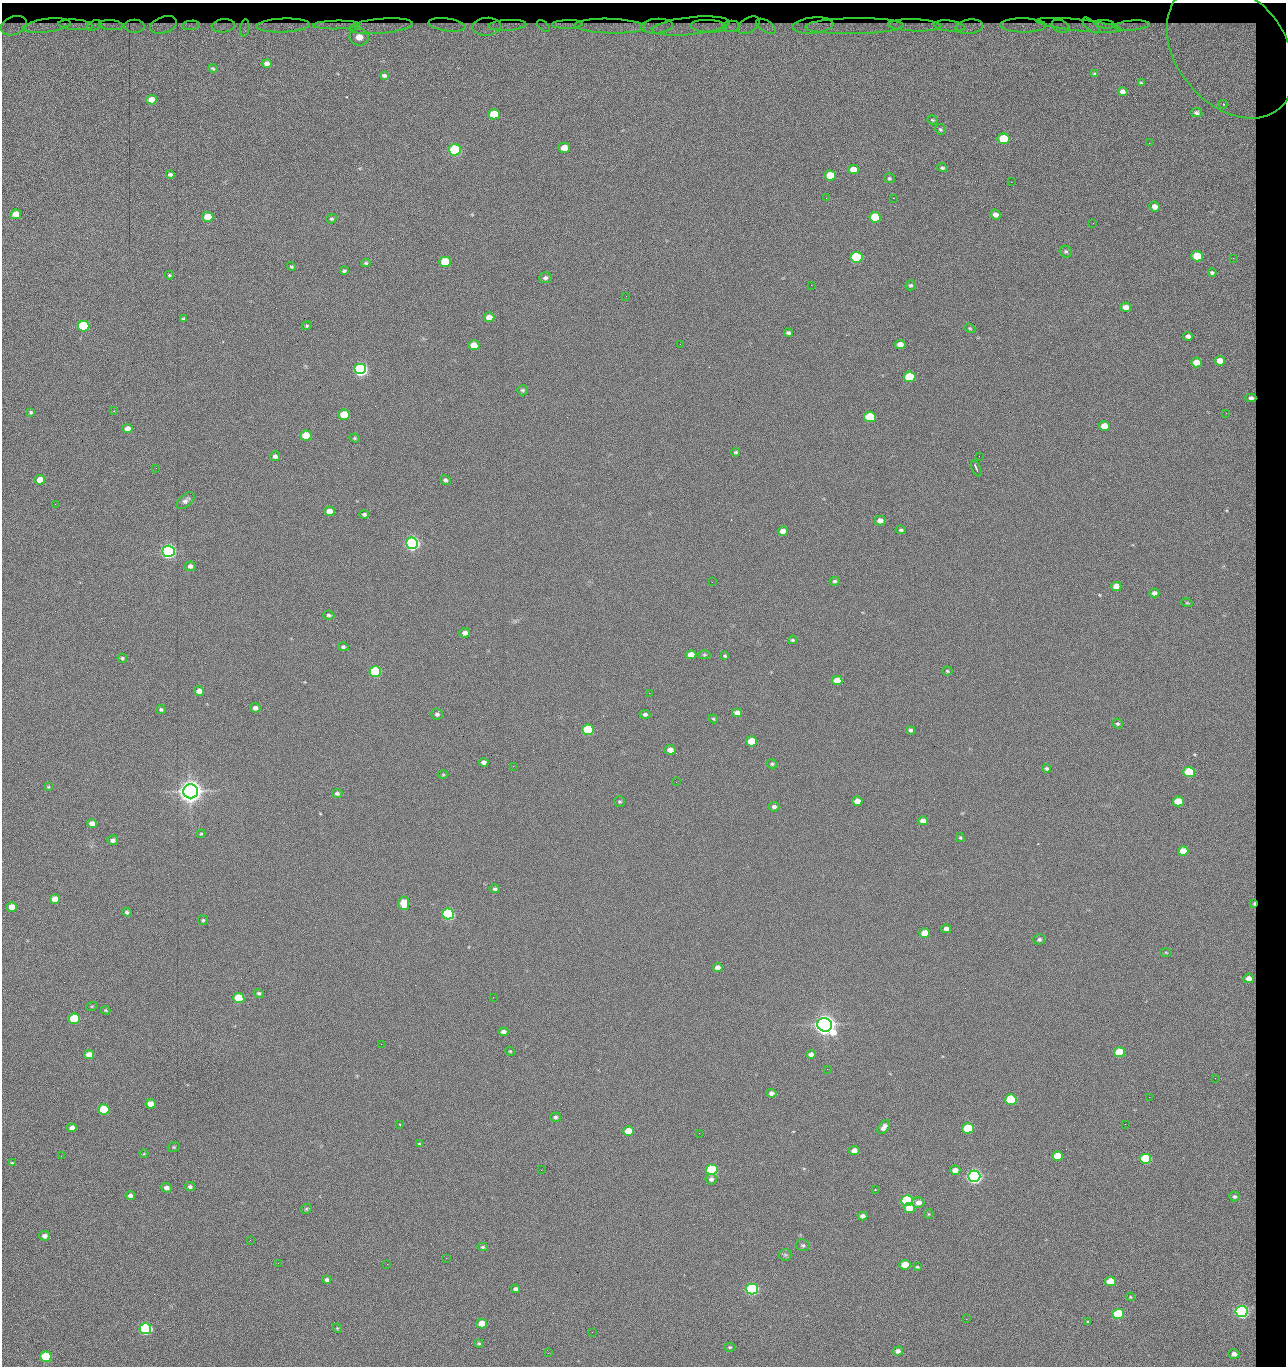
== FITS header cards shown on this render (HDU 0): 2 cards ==
NAXIS1  =                 1284 / length of data axis 1
NAXIS2  =                 1364 / length of data axis 2

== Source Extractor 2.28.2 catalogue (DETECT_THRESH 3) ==
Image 1284 x 1364 px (HDU 0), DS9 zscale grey, 1 PNG px = 1 image px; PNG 1288 x 1368 px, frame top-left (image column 1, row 1364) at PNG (2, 3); each listed source drawn as its Kron ellipse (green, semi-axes under 4 px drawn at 4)
Background 144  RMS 15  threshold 44.1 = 3 sigma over >= 5 px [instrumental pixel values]
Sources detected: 270; all 270 listed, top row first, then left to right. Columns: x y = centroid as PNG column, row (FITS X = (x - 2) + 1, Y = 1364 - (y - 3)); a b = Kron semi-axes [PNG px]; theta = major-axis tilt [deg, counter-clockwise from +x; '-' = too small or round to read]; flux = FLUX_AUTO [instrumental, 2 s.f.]
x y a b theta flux
567 24 15 4 1 4.1e+03
1105 24 10 4 -8 1.2e+03
76 25 17 5 -4 5.4e+03
94 25 7 5 22 2.7e+03
111 25 12 5 -5 4.5e+03
164 25 14 8 19 1.2e+03
191 25 9 4 6 3.7e+03
336 25 23 4 1 9.4e+03
447 25 18 6 -8 2.9e+03
507 25 19 5 3 6.7e+03
748 25 12 7 32 1.4e+03
813 25 20 8 6 5.0e+03
915 25 26 6 -2 9.4e+03
1023 25 23 7 -1 6.6e+03
1079 25 43 5 -6 3.0e+03
1091 25 10 4 -42 9.7e+02
1132 25 18 5 4 6.4e+03
14 26 13 9 22 1.5e+03
47 26 23 6 7 7.4e+03
134 26 10 6 -2 5.0e+03
223 26 11 6 5 5.4e+03
283 26 26 7 2 9.0e+03
381 26 32 7 5 1.3e+04
543 26 8 3 -40 2.1e+03
610 26 35 7 -2 1.6e+04
656 26 16 7 5 6.9e+03
691 26 39 8 6 7.2e+03
708 26 18 6 -3 8.6e+03
731 26 8 5 2 4.7e+03
766 26 11 5 -32 3.9e+03
854 26 49 8 1 1.9e+04
949 26 15 5 -6 6.9e+03
1060 26 9 6 -21 4.3e+03
487 27 14 9 5 6.3e+03
969 27 14 7 8 7.7e+03
245 28 8 4 82 3.5e+03
359 37 9 8 - 1.9e+04
1231 50 76 54 -50 3.6e+05
267 63 5 4 - 4.6e+03
213 69 4 3 - 9.1e+02
1095 74 3 3 - 1.1e+03
384 76 4 3 - 1.9e+03
1141 83 3 2 - 9.5e+02
1123 92 5 4 - 3.8e+03
152 100 5 4 - 1.3e+04
1223 104 4 4 - 1.9e+03
1196 113 6 4 -8 2.2e+03
494 114 6 5 - 4.1e+04
932 120 5 4 - 1.1e+03
940 129 6 5 - 1.6e+03
1004 139 6 5 - 6.1e+04
1149 143 3 2 - 7.6e+02
564 148 5 5 - 1.4e+04
455 150 6 5 - 1.6e+05
942 168 5 4 - 1.9e+03
853 169 5 5 - 1.2e+04
170 174 4 3 - 2.2e+03
830 175 6 5 - 2.8e+04
889 178 5 5 - 1.5e+03
1011 182 2 2 - 1.2e+03
826 198 2 2 - 1.7e+03
893 198 2 2 - 1.1e+04
1155 206 5 5 - 6.2e+03
16 214 5 5 - 1.0e+04
995 214 5 5 - 5.7e+03
208 217 5 5 - 2.0e+04
875 217 6 5 - 5.1e+04
331 219 5 4 - 1.5e+03
1093 223 2 2 - 5.1e+02
1066 252 6 5 - 1.9e+03
1197 256 5 5 - 4.2e+04
856 257 6 5 - 1.0e+05
1233 258 2 2 - 7.6e+02
445 262 6 5 - 4.1e+04
366 263 5 4 - 1.4e+03
291 266 5 4 - 1.3e+03
344 271 4 3 - 1.7e+03
1212 273 4 3 - 1.7e+03
169 275 4 3 - 1.2e+03
545 278 6 5 - 3.1e+03
811 285 2 2 - 1.8e+04
911 285 5 5 - 1.7e+03
626 296 2 2 - 1.1e+03
1126 307 5 4 - 7.4e+03
489 317 5 5 - 9.1e+03
184 319 4 4 - 1.7e+03
83 326 6 5 - 1.0e+05
307 326 5 4 - 1.2e+03
970 328 6 4 -22 1.2e+03
788 333 4 4 - 2.1e+03
1188 336 5 4 - 3.7e+03
680 344 2 2 - 2.2e+03
900 344 5 4 - 7.5e+03
474 345 5 5 - 1.6e+04
1220 361 5 5 - 1.0e+04
1196 362 5 5 - 1.6e+04
361 369 6 5 - 3.0e+05
910 377 6 5 - 5.8e+04
522 390 5 5 - 1.7e+03
1251 398 5 4 - 3.3e+03
114 411 3 2 - 6.7e+02
31 412 4 4 - 1.5e+03
1226 413 2 2 - 8.4e+02
344 415 5 5 - 3.7e+04
870 417 6 5 - 6.0e+04
1104 426 5 5 - 1.8e+04
128 429 5 4 - 8.4e+03
306 436 5 5 - 2.9e+04
355 438 5 4 - 1.3e+03
736 452 4 3 - 1.4e+03
275 456 5 5 - 3.5e+03
979 456 2 2 - 2.2e+03
156 468 2 2 - 1.9e+03
976 468 8 2 -67 1.9e+03
40 480 5 5 - 1.3e+04
445 480 5 4 - 2.5e+03
186 501 10 6 41 3.6e+03
55 504 2 2 - 6.0e+02
329 511 5 4 - 9.9e+03
364 514 5 4 - 2.2e+03
880 521 5 5 - 6.0e+03
901 530 5 3 - 1.6e+03
783 531 5 4 - 8.6e+03
412 543 6 5 - 5.0e+05
169 551 6 5 - 5.4e+05
190 566 5 5 - 3.8e+03
835 581 5 4 - 2.0e+03
712 582 2 2 - 4.3e+02
1116 586 5 4 - 1.3e+04
1154 593 5 4 - 3.7e+03
1187 603 5 3 - 9.0e+02
329 615 6 4 -7 1.9e+03
465 633 5 4 - 4.4e+03
793 640 4 3 - 1.3e+03
343 647 5 4 - 2.0e+03
691 655 5 4 - 1.0e+04
704 655 6 4 0 1.4e+03
725 656 4 3 - 1.4e+03
122 658 5 4 - 1.7e+03
947 671 5 4 - 1.3e+03
375 672 6 5 - 1.6e+05
837 680 5 4 - 1.4e+04
199 691 5 4 - 7.2e+03
649 693 3 2 - 9.4e+02
255 708 5 4 - 4.3e+03
161 709 5 4 - 1.8e+03
737 713 5 4 - 6.0e+03
437 714 6 5 - 2.8e+03
645 714 5 4 - 2.4e+03
713 719 5 4 - 1.1e+03
1117 724 5 5 - 1.7e+03
588 730 6 5 - 9.1e+04
911 730 4 4 - 2.4e+03
751 741 5 5 - 2.7e+04
670 750 5 5 - 7.6e+03
484 762 5 4 - 4.3e+03
772 764 5 4 - 1.7e+03
513 766 3 2 - 2.2e+03
1047 768 4 4 - 2.0e+03
1189 772 5 5 - 7.6e+04
443 775 5 3 - 1.0e+03
676 782 2 2 - 1.5e+03
48 787 4 3 - 1.0e+03
190 791 7 7 - 1.7e+06
337 793 5 4 - 2.4e+03
857 801 5 5 - 1.1e+04
1178 801 5 5 - 2.5e+04
620 802 5 5 - 1.6e+03
774 807 5 5 - 3.1e+03
923 821 5 4 - 7.7e+03
92 823 5 4 - 6.9e+03
201 834 4 3 - 1.2e+03
960 838 4 3 - 1.3e+03
113 840 5 5 - 4.0e+03
1183 851 5 5 - 1.5e+04
495 889 5 4 - 1.9e+03
55 899 5 4 - 1.2e+04
404 903 6 5 - 2.7e+04
1254 904 4 3 - 1.2e+03
12 907 5 5 - 1.6e+04
127 912 4 4 - 2.0e+03
448 914 6 5 - 2.4e+05
203 920 5 5 - 1.4e+03
946 929 5 4 - 5.7e+03
925 933 5 5 - 1.9e+04
1039 939 6 5 - 2.2e+03
1166 952 6 4 -3 1.0e+03
718 968 5 4 - 6.1e+03
1249 978 5 5 - 8.0e+03
259 993 5 4 - 2.1e+03
493 997 3 2 - 1.3e+03
239 998 5 5 - 6.1e+04
92 1006 6 3 18 9.6e+02
106 1010 5 3 - 1.1e+03
74 1019 5 5 - 7.6e+04
825 1025 7 6 - 1.4e+06
503 1032 5 4 - 4.1e+03
381 1044 2 2 - 3.5e+03
510 1051 5 4 - 1.1e+03
1119 1052 5 5 - 4.8e+04
811 1054 4 4 - 3.5e+03
89 1055 5 4 - 1.0e+04
827 1069 3 2 - 9.5e+02
1215 1078 2 2 - 1.1e+03
771 1093 5 4 - 3.5e+03
1149 1097 2 2 - 1.7e+03
1011 1099 6 5 - 8.8e+04
151 1104 5 5 - 1.2e+04
104 1109 5 5 - 6.5e+04
555 1117 5 4 - 2.1e+03
400 1124 3 2 - 7.5e+02
1125 1124 2 2 - 5.7e+02
884 1127 8 5 49 4.9e+03
72 1128 5 4 - 5.3e+03
968 1128 5 5 - 7.2e+04
628 1131 5 5 - 2.1e+04
699 1133 2 2 - 6.1e+02
419 1144 3 3 - 1.7e+03
174 1147 6 4 21 1.2e+03
854 1151 5 4 - 7.1e+03
144 1154 4 3 - 7.9e+02
61 1156 2 2 - 1.7e+03
1058 1156 5 5 - 3.2e+04
1145 1159 5 5 - 9.9e+04
12 1163 4 4 - 1.2e+03
541 1170 2 2 - 6.8e+02
712 1170 6 5 - 1.5e+05
955 1170 5 4 - 7.6e+03
974 1176 6 5 - 6.3e+05
711 1179 5 5 - 3.3e+03
190 1187 5 4 - 2.4e+03
167 1188 5 4 - 4.5e+03
875 1190 3 2 - 7.3e+02
130 1196 5 4 - 3.6e+03
1234 1197 5 5 - 2.0e+03
907 1200 6 5 - 1.5e+05
918 1203 6 5 - 6.8e+03
909 1208 5 5 - 1.7e+04
306 1209 6 4 28 1.4e+03
929 1214 5 4 - 1.1e+03
863 1216 5 4 - 4.4e+03
45 1236 5 5 - 4.3e+03
250 1240 3 2 - 1.5e+03
803 1245 7 6 - 2.0e+03
483 1247 5 4 - 1.5e+03
785 1255 6 6 - 2.3e+03
446 1258 2 2 - 5.8e+03
278 1263 3 2 - 1.2e+03
387 1264 2 2 - 3.6e+03
905 1265 6 5 - 1.9e+04
917 1267 3 3 - 1.1e+03
327 1280 4 4 - 2.8e+03
1110 1281 5 5 - 2.6e+04
516 1289 4 4 - 3.1e+03
752 1289 6 5 - 3.1e+05
1130 1297 4 3 - 9.7e+02
1242 1311 6 5 - 3.7e+05
1118 1314 6 5 - 7.9e+04
966 1319 2 2 - 1.9e+03
1088 1322 4 3 - 1.4e+03
482 1323 5 5 - 1.8e+04
337 1328 5 4 - 9.1e+02
145 1329 6 5 - 2.4e+05
592 1332 2 2 - 5.2e+02
479 1343 4 4 - 1.3e+03
730 1347 5 4 - 1.3e+03
898 1351 5 4 - 4.0e+03
548 1353 2 2 - 2.4e+03
1234 1354 5 5 - 5.1e+03
46 1357 5 5 - 9.2e+04

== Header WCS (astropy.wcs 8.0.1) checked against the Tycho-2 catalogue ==
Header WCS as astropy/WCSLIB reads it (CRVAL/CRPIX/CD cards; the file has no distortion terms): RA---TAN/DEC--TAN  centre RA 15:41:43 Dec +51:58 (235.43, +51.97 deg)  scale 1.26 arcsec/px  FOV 26.9' x 28.5'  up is +92 deg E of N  parity flipped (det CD > 0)
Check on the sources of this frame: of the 60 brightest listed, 11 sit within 2.0 arcsec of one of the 12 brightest Tycho-2 stars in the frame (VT <= 12.29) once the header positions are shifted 0.22 arcsec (0.09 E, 0.20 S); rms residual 0.99 arcsec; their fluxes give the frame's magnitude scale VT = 25.23 - 2.5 log10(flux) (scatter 0.22 mag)
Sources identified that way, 11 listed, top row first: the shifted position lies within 2.0 arcsec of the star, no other Tycho-2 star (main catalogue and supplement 1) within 4.0 arcsec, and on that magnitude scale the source's flux lands within +1.5 / -3 mag of the star's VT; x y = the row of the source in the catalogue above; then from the Tycho-2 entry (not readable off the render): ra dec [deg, ICRS J2000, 3 dp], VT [Tycho-2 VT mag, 2 dp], TYC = Tycho-2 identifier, HIP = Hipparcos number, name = IAU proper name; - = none
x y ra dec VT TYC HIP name
361 369 235.614 +52.064 11.61 3489-1132-1 - -
412 543 235.514 +52.049 11.19 3489-1407-1 - -
169 551 235.515 +52.133 11.12 3489-1380-1 - -
190 791 235.378 +52.130 9.31 3489-1322-1 76850 -
448 914 235.303 +52.042 11.52 3489-958-1 - -
825 1025 235.232 +51.912 9.59 3489-824-1 - -
974 1176 235.143 +51.862 10.97 3489-1016-1 - -
907 1200 235.131 +51.886 12.29 3489-908-1 - -
752 1289 235.084 +51.941 11.45 3489-1346-1 - -
1242 1311 235.062 +51.771 11.53 3489-1453-1 - -
145 1329 235.075 +52.152 11.74 3489-912-1 - -